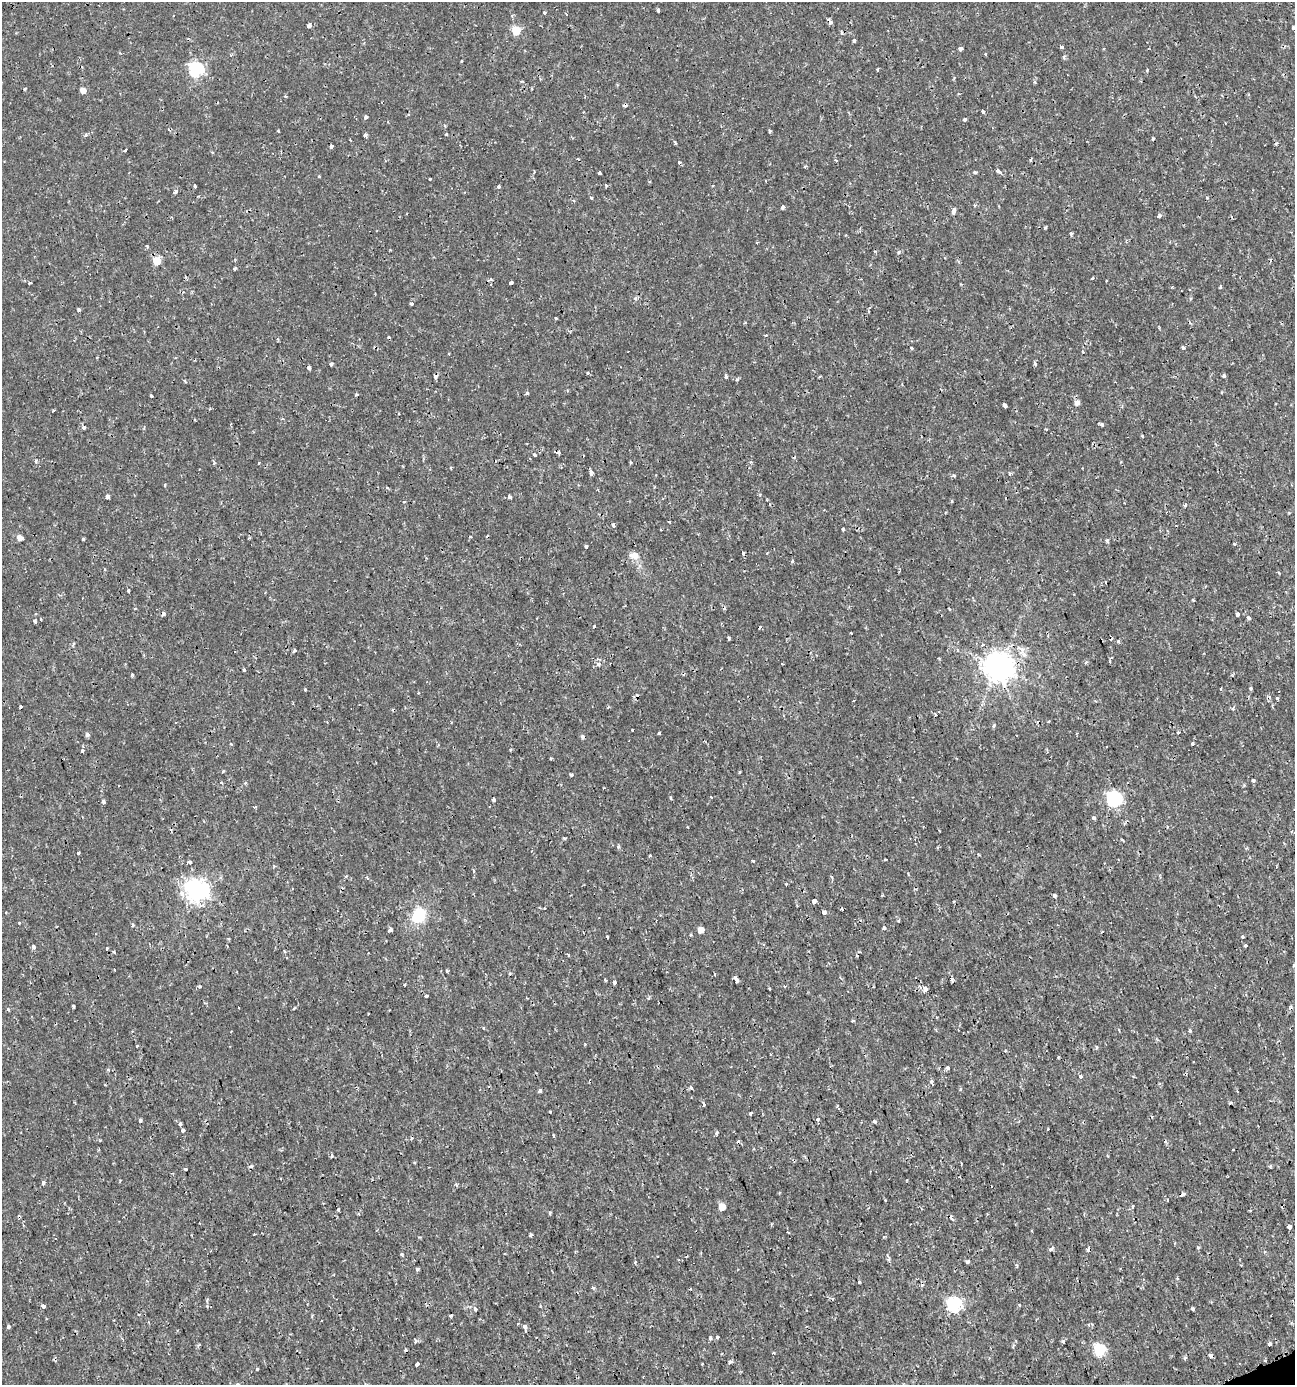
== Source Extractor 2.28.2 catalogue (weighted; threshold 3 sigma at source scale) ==
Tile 6 of 4 x 4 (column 2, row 2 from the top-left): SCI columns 1428-2720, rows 2771-4153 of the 5402 x 5549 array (HDU 1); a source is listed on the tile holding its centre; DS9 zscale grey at full resolution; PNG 1297 x 1387 px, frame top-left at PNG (2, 2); no overlay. Shown black and unused: <1% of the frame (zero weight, under 2 of 3 exposures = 1% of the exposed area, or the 3 px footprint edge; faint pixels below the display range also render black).
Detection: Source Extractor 2.28.2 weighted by HDU 2 'WHT'; one run over the whole footprint, this tile lists its part. Background 0.00186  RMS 0.0011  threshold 0.00477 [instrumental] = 3 sigma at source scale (4.5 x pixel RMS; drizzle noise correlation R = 1.50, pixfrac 1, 0.0396/0.0396 arcsec/px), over >= 5 px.
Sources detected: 300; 29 cosmic-ray / hot-pixel residue — not listed; the other 271 listed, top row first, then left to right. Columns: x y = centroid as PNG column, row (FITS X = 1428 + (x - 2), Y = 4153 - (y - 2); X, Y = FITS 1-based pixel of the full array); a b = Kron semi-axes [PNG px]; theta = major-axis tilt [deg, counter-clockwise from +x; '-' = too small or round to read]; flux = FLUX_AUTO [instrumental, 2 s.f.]
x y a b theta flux
658 10 3 3 - 0.45
544 12 3 3 - 0.28
830 22 6 3 -60 0.47
309 26 4 4 - 0.68
1293 28 4 3 - 0.2
516 30 5 5 - 4
854 40 3 3 - 0.25
1061 47 4 3 - 0.17
960 49 4 3 - 0.39
1104 49 3 2 - 0.14
985 54 3 3 - 0.31
1064 57 6 3 -74 0.14
461 61 3 2 - 0.088
196 69 7 6 - 18
877 69 3 3 - 0.11
25 88 4 3 - 0.1
83 90 5 5 - 0.78
286 97 4 3 - 0.099
983 111 4 3 - 0.65
366 117 3 3 - 0.28
965 119 4 3 - 0.6
769 131 3 3 - 0.18
446 134 3 3 - 0.22
85 135 6 4 30 0.19
365 135 4 4 - 0.41
1153 139 3 3 - 0.15
675 143 4 2 - 0.18
332 147 3 3 - 0.51
125 150 3 3 - 0.29
1030 160 3 3 - 0.26
679 163 3 3 - 0.67
805 166 4 3 - 0.11
998 170 4 3 - 0.7
975 172 5 3 - 0.14
599 173 3 3 - 0.25
319 176 3 3 - 0.15
606 185 4 3 - 0.12
195 186 3 3 - 0.14
498 186 3 3 - 0.28
176 191 4 3 - 0.61
591 198 4 3 - 0.12
974 205 4 3 - 0.13
782 207 4 3 - 0.7
953 212 5 4 - 0.47
1159 215 5 5 - 0.23
1045 228 4 3 - 0.13
1071 233 4 3 - 0.18
147 246 4 3 - 0.12
157 261 5 5 - 2.8
234 269 4 3 - 0.22
1092 278 3 2 - 0.13
511 282 4 3 - 0.54
30 283 3 2 - 0.17
1220 287 4 3 - 0.11
636 298 6 4 73 0.16
411 303 3 3 - 0.43
79 310 4 3 - 0.18
556 318 3 2 - 0.11
1183 347 4 3 - 0.54
911 348 4 3 - 0.12
1083 352 3 3 - 0.14
449 354 3 2 - 0.11
1035 363 5 4 - 0.17
331 364 4 3 - 0.43
308 368 4 3 - 0.31
588 374 3 3 - 0.24
726 376 4 3 - 0.39
820 376 4 3 - 0.098
1224 376 3 3 - 0.36
737 380 5 3 - 0.13
527 393 4 4 - 0.17
151 396 3 3 - 0.41
1077 402 5 5 - 0.56
1005 405 4 3 - 0.46
53 410 3 3 - 0.27
1102 425 4 3 - 0.2
84 427 4 3 - 0.36
559 452 4 4 - 0.28
535 455 4 3 - 0.13
36 461 6 4 80 0.17
751 462 4 4 - 0.1
214 463 4 4 - 0.14
259 463 3 2 - 0.13
631 463 3 3 - 0.12
590 472 5 3 - 5.9
954 475 5 3 - 0.15
165 485 4 3 - 0.1
387 488 5 3 - 0.11
108 496 4 3 - 0.74
510 497 4 3 - 0.71
405 502 3 3 - 0.16
1185 505 5 4 - 0.13
669 522 3 2 - 0.11
613 525 5 3 - 0.24
843 529 3 3 - 0.18
20 538 5 5 - 0.68
83 539 3 3 - 0.17
1107 540 5 4 - 0.17
1234 544 4 3 - 0.12
586 546 3 3 - 0.33
743 553 4 3 - 0.58
634 555 12 8 -6 0.81
792 561 3 3 - 0.14
128 590 3 3 - 0.41
1193 600 4 3 - 0.091
949 609 3 2 - 0.2
1237 614 4 3 - 0.37
1248 617 3 3 - 0.29
35 621 6 4 -79 0.19
594 626 3 3 - 0.15
728 638 3 3 - 0.19
1118 642 3 3 - 0.24
73 645 6 3 71 0.12
983 645 3 3 - 0.58
295 651 5 4 - 0.15
939 658 3 3 - 0.092
1086 662 5 3 - 0.12
598 664 6 5 - 0.3
999 667 9 9 - 140
243 670 3 3 - 0.24
132 674 4 4 - 0.12
1251 688 4 3 - 0.13
305 689 3 3 - 0.19
1221 689 4 2 - 0.087
1277 698 4 3 - 0.13
1095 701 3 3 - 0.097
21 707 3 3 - 0.48
1048 721 3 2 - 0.12
327 722 3 2 - 0.077
994 725 4 3 - 0.19
632 730 3 2 - 0.12
1178 732 3 3 - 0.49
659 733 3 3 - 0.16
87 735 5 5 - 0.24
582 737 5 5 - 0.21
1192 743 3 2 - 0.15
82 751 3 3 - 0.72
551 759 3 2 - 0.13
223 771 3 3 - 0.15
739 772 4 3 - 0.11
572 775 4 4 - 0.13
899 779 4 2 - 0.098
1253 780 5 4 - 0.26
221 783 4 3 - 0.1
711 797 3 2 - 0.098
671 798 4 3 - 0.12
1114 798 6 6 - 20
493 799 3 3 - 0.62
103 802 4 3 - 0.52
1094 818 4 3 - 0.64
688 827 3 2 - 0.084
564 838 5 3 - 0.12
1122 840 3 3 - 0.14
618 847 5 4 - 0.17
78 853 3 3 - 0.26
650 856 3 3 - 0.12
885 860 3 3 - 0.34
752 861 3 3 - 0.29
190 862 4 3 - 0.45
473 872 4 3 - 0.17
346 876 4 3 - 0.1
831 877 6 3 -65 0.15
367 878 4 4 - 0.13
196 891 8 7 - 72
1055 895 3 3 - 0.49
814 901 4 3 - 0.87
544 908 3 3 - 0.13
824 912 4 4 - 0.6
419 916 16 13 57 3.3
19 923 3 3 - 0.1
132 925 4 4 - 0.2
884 928 3 3 - 0.58
390 930 4 3 - 0.43
701 930 5 5 - 1.3
1243 936 3 3 - 0.14
607 937 3 2 - 0.17
229 938 4 2 - 0.1
1246 945 3 3 - 0.64
33 947 4 3 - 0.37
107 949 3 3 - 0.31
114 952 4 3 - 0.16
1294 966 4 3 - 0.08
114 969 3 2 - 0.089
715 974 3 3 - 0.094
736 979 5 3 - 0.4
605 980 3 3 - 0.16
952 980 4 3 - 0.45
614 982 3 3 - 0.29
404 984 3 3 - 0.14
199 986 4 3 - 0.14
784 986 4 4 - 0.13
925 989 6 5 - 0.4
426 996 4 3 - 0.45
73 1006 4 3 - 0.29
8 1009 5 3 - 0.17
853 1021 4 3 - 0.1
1119 1030 4 2 - 0.086
1190 1030 3 3 - 0.47
137 1046 3 2 - 0.14
1096 1047 5 3 - 0.13
1058 1057 4 3 - 0.1
948 1068 3 3 - 0.51
108 1069 4 4 - 0.17
1080 1076 4 3 - 0.65
931 1082 7 4 -88 0.2
691 1087 4 3 - 0.27
540 1091 4 3 - 0.25
1230 1103 3 3 - 0.19
704 1104 5 3 - 0.25
837 1106 5 4 - 0.14
751 1114 3 3 - 0.49
817 1119 5 4 - 0.16
140 1120 4 4 - 0.16
874 1121 4 3 - 0.36
180 1124 4 3 - 0.19
183 1130 3 3 - 0.5
717 1132 4 3 - 0.25
554 1136 3 3 - 0.13
100 1141 3 3 - 0.099
332 1155 5 4 - 0.15
1107 1156 3 2 - 0.16
251 1166 5 5 - 0.15
1270 1166 3 3 - 0.16
185 1169 4 3 - 0.33
43 1183 4 3 - 0.29
456 1185 4 3 - 0.15
1183 1194 6 4 20 0.26
885 1200 3 3 - 0.12
722 1206 5 5 - 1.5
1132 1206 4 3 - 0.1
338 1209 3 3 - 0.3
550 1213 4 3 - 0.14
1289 1226 4 3 - 0.6
1032 1231 3 2 - 0.087
788 1233 3 2 - 0.12
530 1235 3 3 - 0.5
1198 1247 3 3 - 0.2
1050 1249 4 3 - 0.41
1088 1249 5 4 - 0.28
402 1254 4 3 - 0.14
887 1255 5 3 - 0.11
967 1261 4 3 - 0.29
635 1262 3 3 - 0.17
417 1269 3 3 - 0.36
1177 1279 4 3 - 0.088
859 1282 3 3 - 0.14
593 1287 5 4 - 0.21
207 1300 6 4 63 0.15
954 1304 7 7 - 20
1019 1305 4 3 - 0.11
43 1306 4 4 - 0.24
475 1309 5 4 - 0.3
1193 1309 3 3 - 0.17
450 1316 3 3 - 0.18
321 1321 3 2 - 0.15
1088 1325 4 3 - 0.12
8 1327 4 3 - 0.23
525 1327 7 3 -75 0.36
717 1337 4 4 - 0.14
710 1338 4 4 - 0.19
415 1341 3 3 - 0.5
1063 1341 5 4 - 0.18
1270 1344 3 3 - 0.49
1013 1347 4 3 - 0.19
1099 1350 6 6 - 10
1210 1355 4 3 - 0.89
1185 1358 5 4 - 0.15
1265 1360 3 3 - 0.18
730 1362 4 3 - 0.32
417 1364 4 3 - 1.6
257 1369 3 3 - 0.2
Overlapping masked pixels (flux is a lower limit): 6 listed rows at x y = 830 22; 854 40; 999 667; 1183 1194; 1088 1249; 1210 1355
Isophote crosses this tile's border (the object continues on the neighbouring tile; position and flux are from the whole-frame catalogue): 2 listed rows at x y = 1293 28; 1294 966
Unlisted compact peaks at least as high as the median listed source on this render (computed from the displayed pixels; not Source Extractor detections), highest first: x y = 430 179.